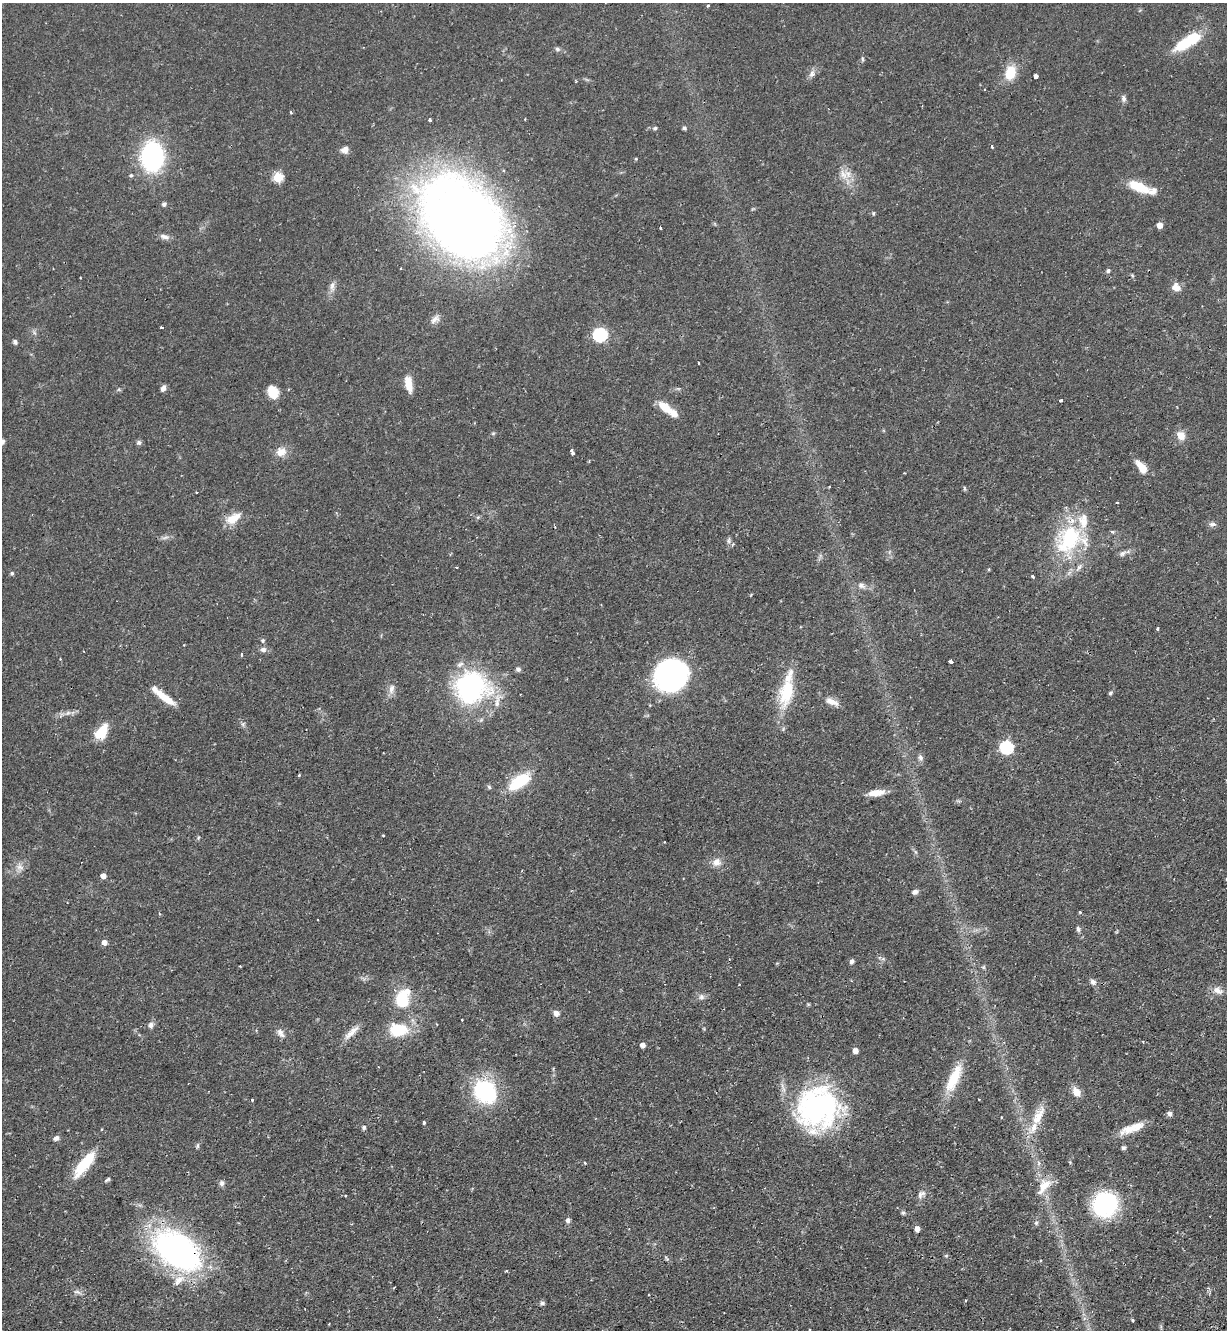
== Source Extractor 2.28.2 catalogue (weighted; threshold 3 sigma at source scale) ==
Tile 6 of 4 x 4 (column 2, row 2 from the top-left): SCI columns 1395-2619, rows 2696-4023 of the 5366 x 5390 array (HDU 1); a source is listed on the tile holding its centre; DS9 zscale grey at full resolution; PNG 1229 x 1332 px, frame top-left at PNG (2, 3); no overlay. Shown black and unused: <1% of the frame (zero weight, under 2 of 3 exposures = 4% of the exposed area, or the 3 px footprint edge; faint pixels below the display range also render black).
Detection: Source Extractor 2.28.2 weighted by HDU 2 'WHT'; one run over the whole footprint, this tile lists its part. Background 0.0476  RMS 0.0044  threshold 0.0197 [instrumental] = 3 sigma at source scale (4.5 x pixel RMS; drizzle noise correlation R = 1.50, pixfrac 1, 0.05/0.05 arcsec/px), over >= 5 px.
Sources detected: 163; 1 too faint to see at this stretch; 1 inside a brighter object's white glare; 6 cosmic-ray / hot-pixel residue — not listed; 10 inside a brighter listed object's ellipse — not listed separately; the other 145 listed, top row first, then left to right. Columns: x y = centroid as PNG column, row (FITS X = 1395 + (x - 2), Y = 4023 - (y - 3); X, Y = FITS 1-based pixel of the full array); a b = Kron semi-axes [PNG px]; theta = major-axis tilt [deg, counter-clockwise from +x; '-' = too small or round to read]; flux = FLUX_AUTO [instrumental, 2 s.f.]
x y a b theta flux
708 5 4 3 - 0.4
1189 41 32 10 32 20
557 49 7 5 -5 0.95
862 59 7 3 -82 0.61
1010 73 18 12 74 9
812 74 6 6 - 1.8
1036 76 4 4 - 2.7
1123 98 9 6 -79 1.3
291 112 3 3 - 0.66
430 120 4 3 - 2.3
655 128 5 5 - 0.74
684 128 5 4 - 0.77
992 146 4 3 - 0.61
345 150 9 8 - 2.3
152 157 23 18 90 68
636 159 4 3 - 0.46
131 175 5 5 - 0.57
843 175 15 11 -56 4.8
278 177 5 5 - 22
1139 187 26 10 -22 11
164 204 5 4 - 1.2
873 213 7 3 89 0.5
1159 225 5 4 - 4.4
660 228 3 2 - 0.43
469 234 51 39 10 400
165 237 14 6 -18 1.9
400 269 3 2 - 0.53
1108 271 5 5 - 0.95
1132 275 6 3 -73 0.53
80 278 2 2 - 0.38
332 286 15 7 87 2.2
1176 287 12 9 -42 3.2
435 319 13 8 40 2.3
161 327 4 2 - 0.38
600 335 7 6 - 60
15 342 5 5 - 1
698 363 3 2 - 0.57
408 384 17 7 -80 5.9
163 388 8 5 61 1.6
273 392 11 8 -68 9.3
1061 400 4 3 - 0.93
665 407 20 10 -41 7
1181 435 12 10 -62 3.6
139 442 6 6 - 1
281 452 13 11 20 4.3
572 452 6 3 -69 2
589 461 4 3 - 0.39
1142 467 15 7 -51 6.5
829 487 4 2 - 0.31
964 488 6 4 -89 0.5
1117 502 3 2 - 0.54
478 517 6 4 44 0.58
233 518 20 10 35 6.8
1212 524 10 6 2 1.3
1113 532 6 3 -70 0.5
1070 539 43 34 39 39
729 540 10 4 85 1
1123 553 11 7 32 1.5
456 567 3 2 - 0.28
989 569 5 3 - 0.38
12 573 4 4 - 0.79
1032 577 4 3 - 0.72
861 586 11 8 -14 2
1157 629 3 3 - 0.79
262 641 7 5 -89 0.78
263 649 8 7 - 1.6
241 655 4 3 - 0.57
951 661 4 3 - 1.5
518 669 7 6 - 1.1
671 676 28 25 31 86
471 687 29 27 2 79
391 689 14 8 79 2.5
786 692 40 17 76 18
1110 693 5 4 - 0.65
163 696 31 7 -38 7.9
497 702 16 6 76 3.4
832 702 19 8 -21 3.5
68 713 7 5 30 1.2
243 724 7 4 46 0.75
101 732 19 11 57 9.5
1006 747 6 6 - 64
920 758 9 7 -71 1.4
299 775 4 3 - 0.41
520 781 24 10 37 21
489 787 6 5 - 0.7
876 793 20 7 8 5.3
383 835 4 3 - 0.29
916 852 7 4 -70 0.68
716 862 12 10 38 3.2
20 867 11 9 -16 2.6
103 876 4 4 - 3.1
915 892 8 6 16 1.5
1080 912 3 3 - 0.49
159 914 4 3 - 0.42
1078 929 7 5 -72 0.95
104 942 5 5 - 2.7
852 961 7 5 76 1.2
984 967 6 4 -72 0.53
1093 982 7 6 - 1.6
1218 990 15 9 -24 3.1
701 997 8 8 - 1.5
402 1000 17 13 -81 16
556 1013 7 6 - 2
462 1020 3 2 - 0.35
151 1025 9 7 89 1.5
398 1029 22 15 1 15
352 1032 25 7 45 4
281 1033 14 7 -55 2.1
643 1045 4 4 - 2.5
855 1051 5 4 - 4
954 1078 39 12 65 13
485 1091 28 24 -46 34
1077 1092 10 7 -53 4.5
979 1099 3 2 - 0.44
252 1100 3 2 - 0.72
818 1108 48 45 41 81
1169 1113 7 6 - 1.2
1038 1116 32 12 65 8.8
1001 1117 3 2 - 0.3
424 1122 3 3 - 1.6
364 1127 6 5 - 0.76
1129 1129 27 12 25 6.2
56 1138 8 6 35 1.4
197 1146 7 4 74 0.69
1123 1148 6 5 - 0.8
86 1161 29 15 43 11
585 1163 4 3 - 0.4
1039 1163 7 4 90 0.89
107 1180 8 4 30 0.77
222 1183 8 6 -77 1.2
1044 1186 26 13 53 7.7
921 1194 14 8 49 2.2
1105 1204 18 18 - 57
903 1213 6 5 - 0.8
568 1220 6 5 - 1.3
1036 1223 7 5 88 0.9
917 1229 5 5 - 2.3
177 1251 47 29 -36 130
946 1256 5 4 - 0.53
507 1271 3 2 - 0.7
77 1292 13 5 -18 1.3
965 1301 4 2 - 0.41
542 1303 6 5 - 0.92
1132 1320 3 3 - 0.58
809 1329 2 2 - 0.42
Overlapping masked pixels (flux is a lower limit): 2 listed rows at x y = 818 1108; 177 1251